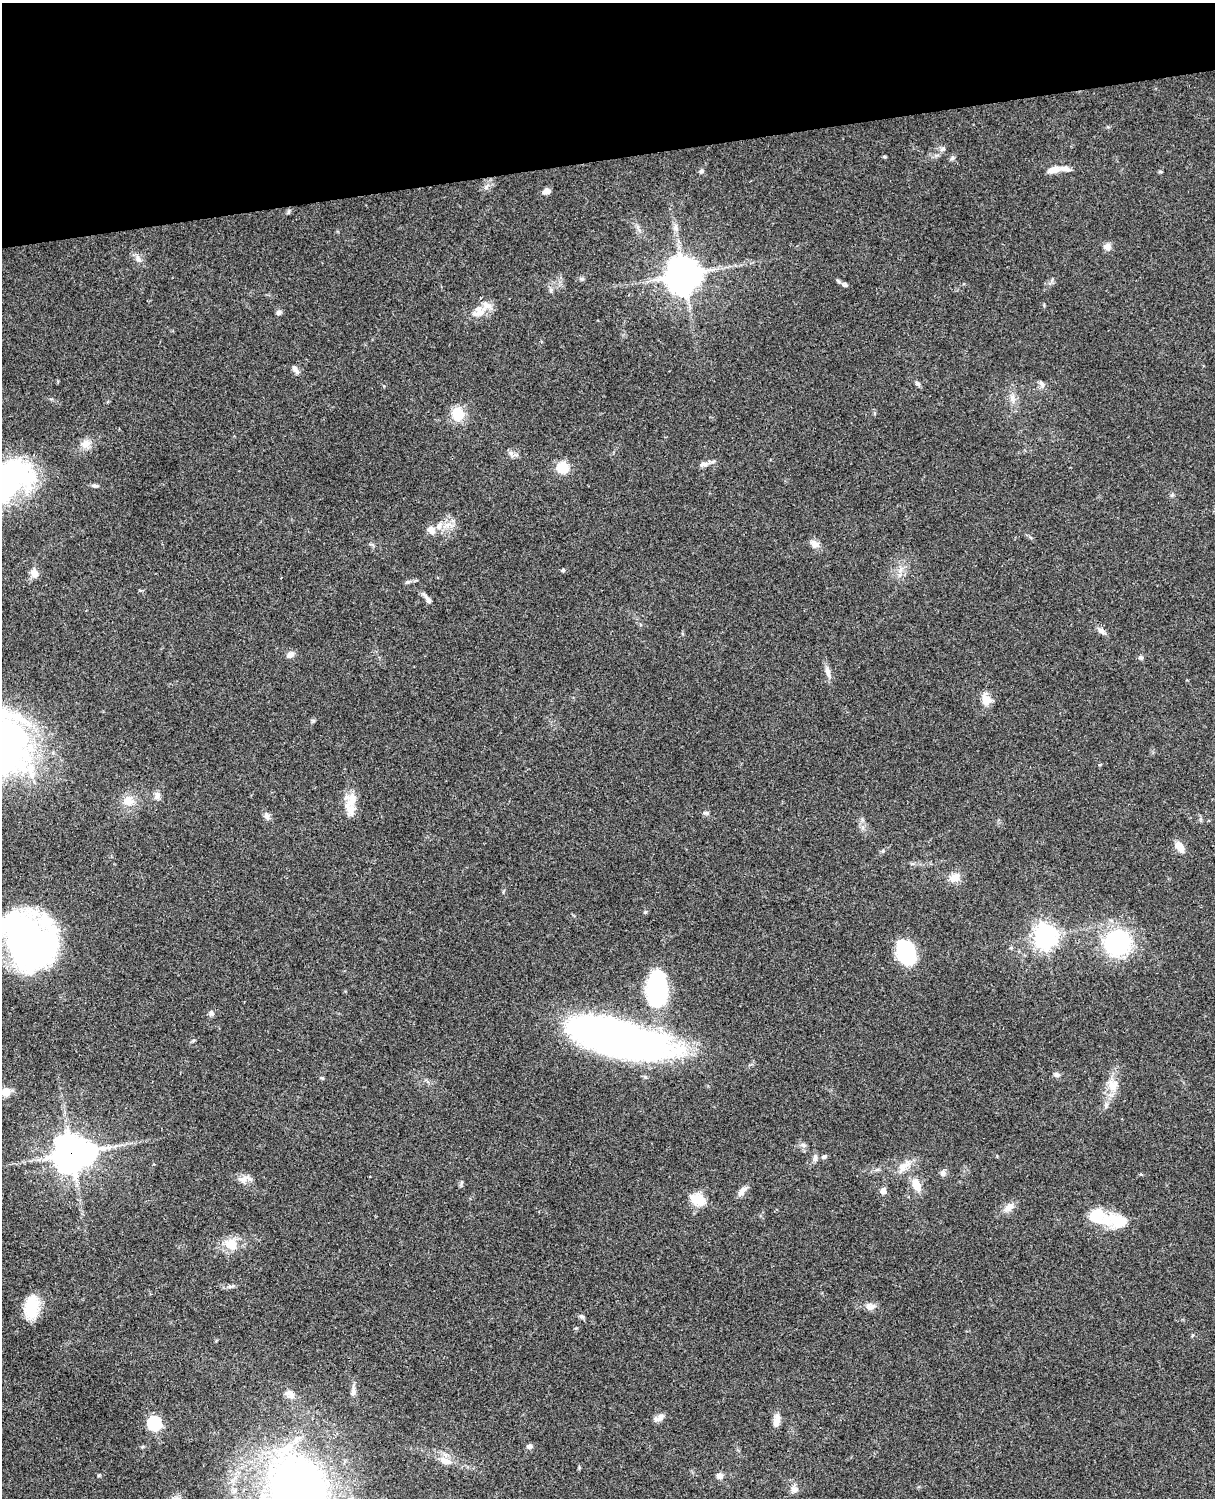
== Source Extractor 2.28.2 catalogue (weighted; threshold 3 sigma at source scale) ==
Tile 3 of 4 x 3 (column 3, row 1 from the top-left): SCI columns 2545-3757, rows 3268-4763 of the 5087 x 4926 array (HDU 1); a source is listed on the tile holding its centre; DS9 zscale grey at full resolution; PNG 1217 x 1500 px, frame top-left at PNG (2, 3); no overlay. Shown black and unused: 10% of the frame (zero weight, under 3 of 4 exposures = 6% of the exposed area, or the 3 px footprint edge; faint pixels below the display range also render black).
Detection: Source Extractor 2.28.2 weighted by HDU 2 'WHT'; one run over the whole footprint, this tile lists its part. Background 0.0768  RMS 0.0058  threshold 0.0259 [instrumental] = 3 sigma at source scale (4.5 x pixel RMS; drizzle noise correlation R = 1.50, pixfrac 1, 0.05/0.05 arcsec/px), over >= 5 px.
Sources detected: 98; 5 inside a brighter object's white glare — not listed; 3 inside a brighter listed object's ellipse — not listed separately; the other 90 listed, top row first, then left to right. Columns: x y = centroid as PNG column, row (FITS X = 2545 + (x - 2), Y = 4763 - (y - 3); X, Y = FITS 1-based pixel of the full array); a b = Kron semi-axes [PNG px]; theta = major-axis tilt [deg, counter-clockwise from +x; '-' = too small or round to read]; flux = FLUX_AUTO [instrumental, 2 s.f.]
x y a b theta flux
884 157 6 3 -20 0.67
952 158 7 5 45 1.2
1054 169 14 7 13 5.4
701 171 6 5 - 1.1
1160 171 6 4 0 0.65
486 187 7 6 - 1.7
547 191 8 6 10 3.1
288 212 6 4 89 0.79
675 227 10 6 90 2.5
1107 247 9 8 - 3.2
138 259 11 5 -52 2.3
683 275 11 11 - 1000
582 279 7 4 0 0.93
845 285 7 6 - 1.3
551 290 7 4 90 1.1
279 312 7 6 - 1.7
480 313 19 11 37 7.8
296 370 13 5 -57 2.2
918 384 8 5 -38 1.2
1042 384 8 6 -69 1.7
1012 397 10 6 -67 2.5
458 414 17 14 -73 11
86 444 14 11 20 4.8
511 453 7 4 -89 1.4
703 464 11 6 11 2.5
563 467 10 10 - 14
2 484 54 37 13 130
94 485 10 4 -5 1.3
1172 495 5 5 - 0.85
439 526 10 6 75 2.6
431 530 12 8 -50 3.7
815 544 13 9 -27 3.2
563 570 4 4 - 0.96
900 570 7 4 71 1.8
34 573 10 9 - 4.1
408 582 8 4 8 1.2
428 599 14 5 -53 2.8
1101 631 10 7 -25 2.3
290 655 10 7 34 2.6
1141 657 7 6 - 1.1
828 672 16 6 -78 3.5
986 700 13 10 -68 6.6
31 770 30 9 -81 11
157 795 12 8 -84 2.5
351 800 21 14 78 8.6
128 801 15 13 -8 6.9
705 813 7 5 19 1.1
267 816 11 6 -77 2.4
1180 847 14 8 -55 5.5
954 878 14 11 32 5.3
1045 936 8 8 - 440
26 940 48 36 -58 280
1117 943 21 19 9 74
1011 948 5 5 - 0.73
907 952 19 16 -61 44
657 989 39 22 -89 61
211 1013 8 7 - 1.6
620 1037 94 28 -14 350
1057 1075 8 6 -45 1.5
322 1078 6 3 -17 0.62
1112 1085 19 13 -74 7.7
6 1092 9 8 - 6.5
1106 1105 8 5 66 1.5
803 1145 8 6 -15 1.5
71 1154 12 11 - 1000
815 1157 8 6 90 1.7
824 1157 7 5 23 1.4
904 1166 24 10 41 6.7
943 1173 8 7 - 1.8
244 1179 17 7 10 3.7
916 1184 15 10 -67 7.2
742 1191 15 7 51 3.1
883 1191 7 6 - 3.1
698 1199 21 15 -21 9
1009 1207 15 9 40 4.4
1113 1218 28 18 -12 14
231 1244 11 9 -23 11
870 1306 12 9 -17 3.3
32 1307 25 15 84 16
581 1316 7 5 -29 1.3
353 1392 12 6 85 2.2
289 1394 15 9 -33 3.6
659 1418 15 6 32 2.9
777 1420 16 7 81 4.8
154 1423 6 6 - 85
530 1446 7 6 - 1.8
445 1461 20 9 -19 6
719 1476 9 7 -24 2.5
794 1489 9 9 - 2.8
298 1490 47 38 -74 490
Overlapping masked pixels (flux is a lower limit): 1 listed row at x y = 71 1154
Isophote crosses this tile's border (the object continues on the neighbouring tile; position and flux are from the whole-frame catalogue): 3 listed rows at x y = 2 484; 26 940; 298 1490
Unlisted compact peaks at least as high as the median listed source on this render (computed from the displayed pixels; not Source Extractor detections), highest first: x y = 943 149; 313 721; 98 1475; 193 1040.